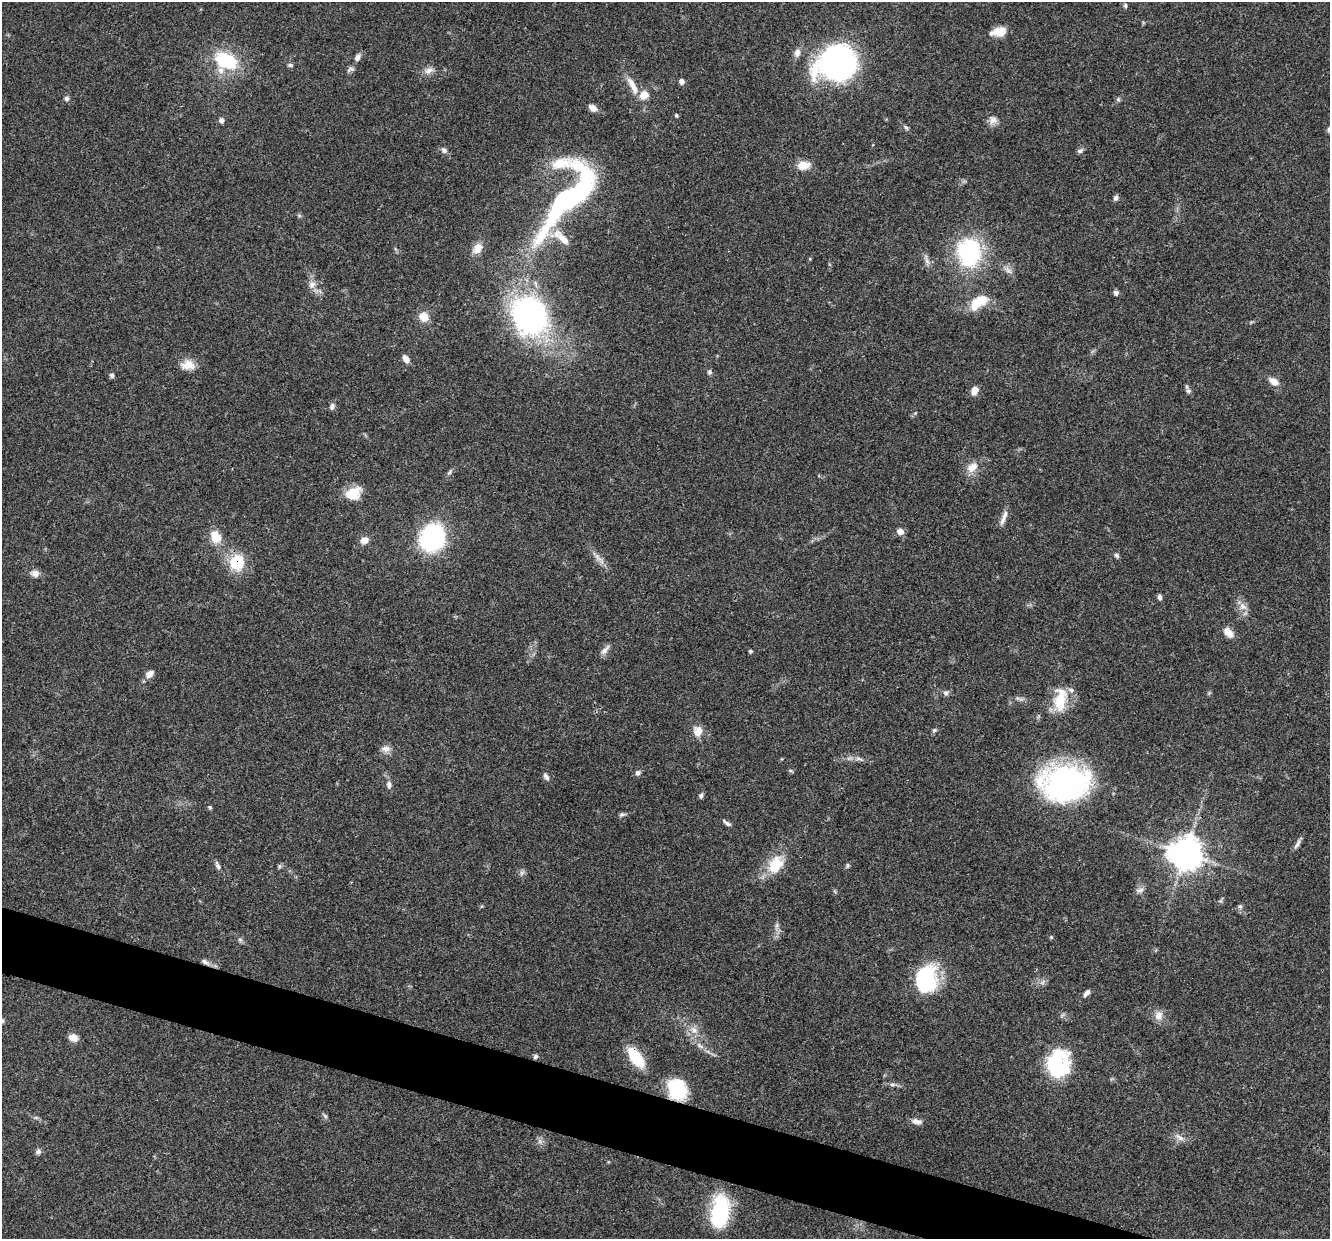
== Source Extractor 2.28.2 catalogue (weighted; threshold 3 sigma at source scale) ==
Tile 6 of 4 x 4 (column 2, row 2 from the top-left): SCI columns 1336-2663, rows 2731-3967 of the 5321 x 5335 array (HDU 1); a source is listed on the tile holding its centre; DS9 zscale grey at full resolution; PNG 1332 x 1241 px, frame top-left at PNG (2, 2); no overlay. Shown black and unused: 4% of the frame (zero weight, under 3 of 4 exposures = <1% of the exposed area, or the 3 px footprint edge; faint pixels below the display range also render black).
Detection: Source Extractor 2.28.2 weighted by HDU 2 'WHT'; one run over the whole footprint, this tile lists its part. Background 0.0537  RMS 0.0049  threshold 0.0218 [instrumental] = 3 sigma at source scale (4.5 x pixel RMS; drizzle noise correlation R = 1.50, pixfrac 1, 0.05/0.05 arcsec/px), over >= 5 px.
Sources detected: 114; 1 too faint to see at this stretch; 1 inside a brighter object's white glare — not listed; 8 inside a brighter listed object's ellipse — not listed separately; the other 104 listed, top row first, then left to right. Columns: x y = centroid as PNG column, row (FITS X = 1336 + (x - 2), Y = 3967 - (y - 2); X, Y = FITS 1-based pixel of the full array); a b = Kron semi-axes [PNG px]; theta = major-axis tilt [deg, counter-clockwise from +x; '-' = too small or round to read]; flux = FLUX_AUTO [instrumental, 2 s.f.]
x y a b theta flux
1125 5 6 5 - 0.84
999 32 14 10 9 6.8
797 53 11 7 74 2.6
357 58 8 6 64 1.9
227 61 28 17 -26 26
837 63 31 25 21 140
290 65 7 5 -3 0.89
350 69 12 6 24 1.4
429 70 14 7 19 2.8
682 81 6 5 - 1.9
633 86 26 8 -62 6.4
66 99 7 7 - 1.3
1118 99 6 5 - 0.83
593 108 9 7 -39 3
676 115 5 4 - 0.7
221 120 7 6 - 1.4
993 120 11 10 - 2.9
906 128 8 5 -53 0.94
1329 130 7 5 -89 1.1
444 150 9 7 -41 1.5
1080 151 9 5 30 1.2
561 163 40 16 9 15
803 165 14 9 4 6.3
571 196 95 27 52 110
1116 198 6 6 - 1.5
477 248 13 9 53 4.5
969 252 25 19 -84 63
927 261 8 6 -45 1.7
312 284 11 9 71 3.1
1116 293 7 6 - 1.4
978 302 23 12 37 12
529 315 34 28 -61 130
424 317 12 10 -42 5.6
406 359 9 6 -54 3.4
188 365 17 12 0 6
710 372 6 5 - 1.1
112 376 6 6 - 1
1274 381 13 8 -34 3.8
974 391 10 7 68 3.5
1188 391 7 6 - 1.2
332 406 9 6 65 1.5
915 413 4 4 - 0.54
972 467 16 10 38 5.2
450 472 9 4 43 1
353 493 20 15 29 8.9
1005 514 13 6 62 2.2
900 531 7 6 - 3.1
215 537 12 9 -68 9
432 538 19 16 65 86
364 540 10 9 - 3.3
1117 555 6 5 - 1.1
237 562 14 12 66 19
35 573 11 9 -18 2.7
1160 597 7 5 -76 1.3
1243 606 12 8 -35 3.3
1228 632 14 9 -46 4.2
605 650 15 6 48 2.4
750 651 4 4 - 0.82
150 674 11 8 37 2.8
945 693 7 6 - 1.4
1060 702 31 16 -85 13
934 730 6 5 - 0.82
698 731 12 11 - 4.7
386 749 12 8 0 2.7
859 759 11 4 -22 1.4
638 773 7 7 - 1.4
546 777 10 6 -56 1.5
1065 782 42 30 6 120
389 784 11 6 -88 1.8
701 796 6 6 - 1
210 807 5 4 - 0.78
622 814 9 5 7 1
727 823 11 4 -35 1.5
1297 844 16 4 62 1.9
1185 853 12 11 - 600
217 865 12 5 -69 1.5
776 865 26 18 58 13
847 865 6 5 - 0.84
279 866 8 4 82 0.76
522 873 7 5 60 1.2
1140 890 12 5 12 1.7
1220 901 7 4 18 0.76
1240 906 6 5 - 1
777 925 7 4 72 1.1
1051 937 5 4 - 0.54
240 940 6 5 - 0.96
205 962 10 6 -33 1.7
925 978 28 20 -89 42
1087 993 11 5 49 1.8
1158 1016 11 10 - 3.8
2 1021 6 5 - 0.76
694 1030 12 9 -50 4
73 1038 10 7 -30 4.4
700 1045 13 4 -38 2.3
535 1057 6 5 - 1
636 1058 20 9 -54 22
1056 1062 34 22 -27 26
892 1084 8 4 0 1.2
677 1089 20 17 -66 28
325 1116 7 4 -46 0.9
917 1121 13 7 -8 2.6
1180 1137 15 6 -39 2.5
38 1151 8 7 - 1.5
720 1212 31 16 82 42
Overlapping masked pixels (flux is a lower limit): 3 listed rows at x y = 237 562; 636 1058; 677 1089
Isophote crosses this tile's border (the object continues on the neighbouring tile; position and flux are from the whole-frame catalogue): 2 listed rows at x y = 1329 130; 2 1021